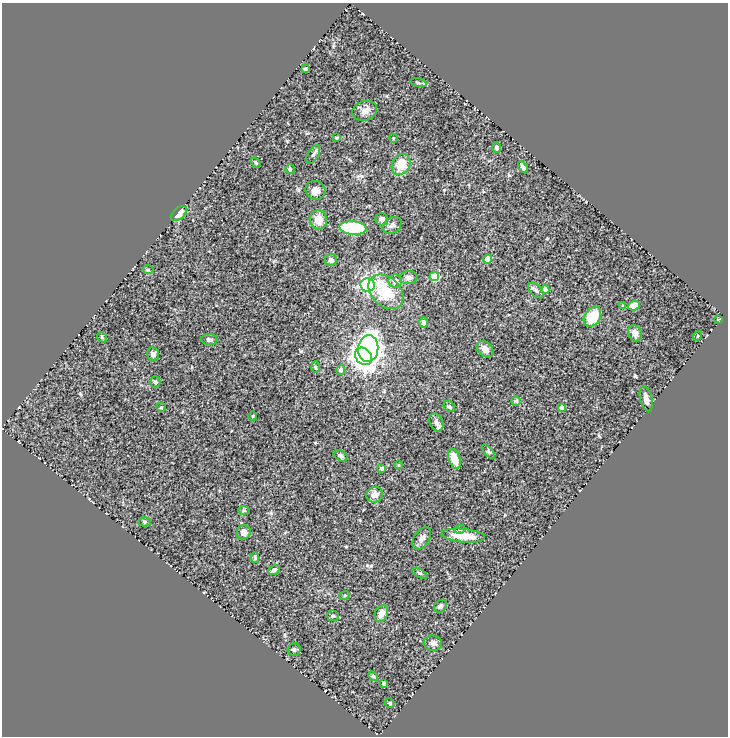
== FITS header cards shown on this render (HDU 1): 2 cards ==
NAXIS1  =                  726
NAXIS2  =                  734

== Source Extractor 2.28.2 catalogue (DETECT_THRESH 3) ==
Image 726 x 734 px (HDU 1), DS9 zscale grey, 1 PNG px = 1 image px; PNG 730 x 738 px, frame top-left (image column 1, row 734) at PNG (2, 3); each listed source drawn as its Kron ellipse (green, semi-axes under 4 px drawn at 4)
Background 0.491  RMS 0.054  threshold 0.162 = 3 sigma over >= 5 px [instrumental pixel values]
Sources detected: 74; all 74 listed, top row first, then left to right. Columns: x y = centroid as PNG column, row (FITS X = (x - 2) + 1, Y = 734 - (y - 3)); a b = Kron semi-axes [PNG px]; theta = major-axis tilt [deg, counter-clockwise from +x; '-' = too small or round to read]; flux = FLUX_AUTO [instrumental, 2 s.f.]
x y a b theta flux
305 69 4 3 - 6.9
418 83 8 4 -10 6.8
365 111 13 9 17 23
337 138 3 3 - 5.2
393 138 4 3 - 2.8
497 148 5 4 - 11
313 155 10 5 59 8.9
256 163 5 4 - 4.9
401 164 11 9 63 67
523 167 6 3 -58 10
290 169 5 5 - 5.2
315 190 10 9 - 19
179 213 9 5 43 34
382 219 6 6 - 19
318 220 9 8 - 41
392 225 10 7 34 15
353 228 13 7 -5 200
488 259 4 4 - 59
331 260 6 5 - 15
148 269 6 4 1 4.4
434 276 4 4 - 130
409 278 9 6 3 11
395 281 7 6 - 19
368 285 7 6 - 490
536 290 9 5 -44 10
545 290 4 4 - 37
386 292 20 14 -44 140
634 305 6 4 20 41
622 306 3 2 - 2.6
592 317 11 7 58 81
718 320 3 2 - 2.4
424 323 5 4 - 12
635 333 8 6 -67 25
697 336 5 3 - 2.6
102 337 5 4 - 5.2
209 339 8 5 -6 10
368 349 13 10 84 1500
485 349 9 7 -46 23
153 354 7 6 - 13
363 356 9 7 -47 2000
315 367 5 3 - 3.6
341 370 5 4 - 10
155 382 5 5 - 7.1
646 399 13 6 -77 16
516 401 5 5 - 5.7
161 407 5 4 - 4.8
449 407 6 5 - 6.4
561 407 4 4 - 13
253 416 5 3 - 3.2
436 422 9 6 -65 14
488 452 9 4 -52 5.6
340 456 7 5 -27 11
454 459 10 5 -71 56
398 465 4 3 - 2.9
382 468 3 3 - 8
375 495 8 7 - 25
244 510 6 4 -1 4.8
145 522 6 4 -2 5
460 529 5 3 - 4
244 532 7 7 - 20
463 536 22 6 -5 74
422 538 12 7 57 17
255 558 5 4 - 4.6
274 570 6 4 33 11
420 573 8 3 -28 4.9
345 595 5 3 - 3.7
440 606 7 5 44 9.8
381 613 9 6 63 26
333 616 6 5 - 6.7
433 643 9 7 -6 13
294 649 6 6 - 8.1
373 676 5 4 - 4.9
384 683 4 3 - 14
390 703 5 4 - 5